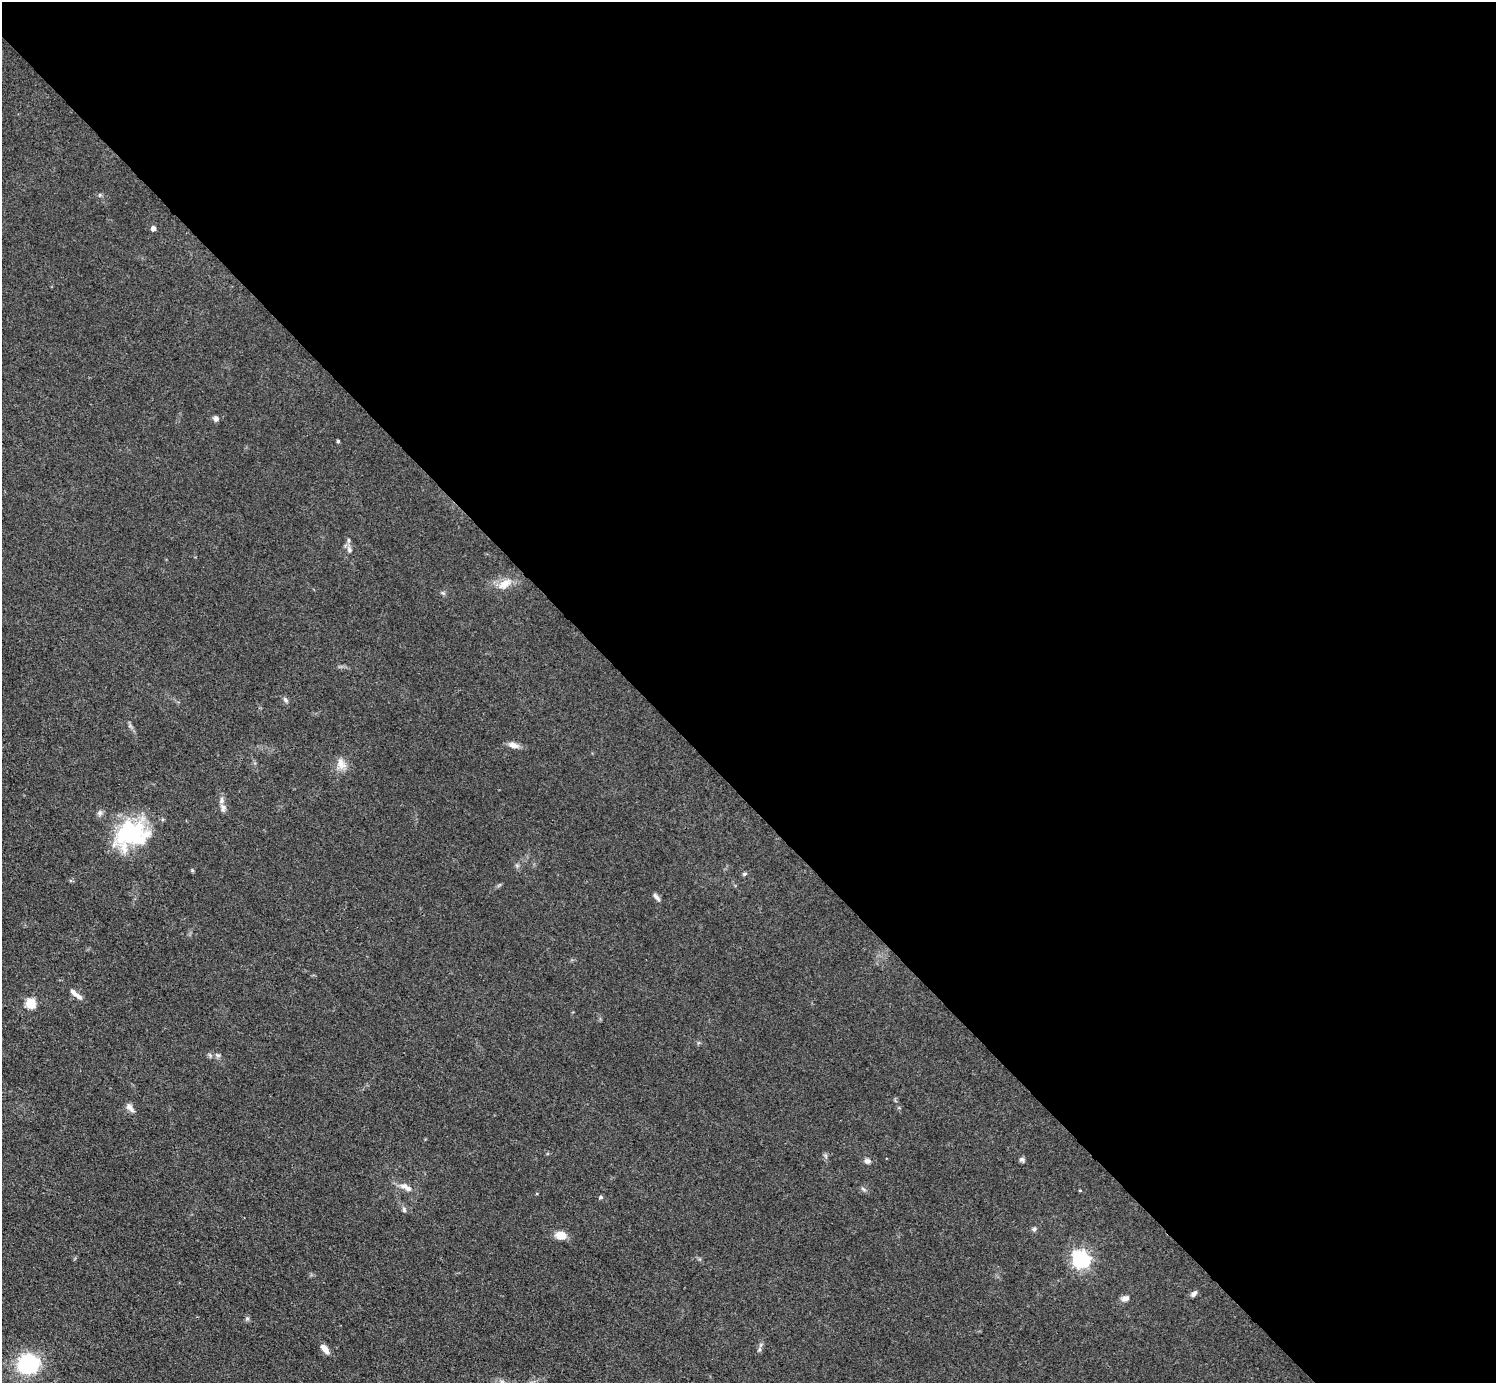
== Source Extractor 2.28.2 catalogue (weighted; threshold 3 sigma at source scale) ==
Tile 8 of 4 x 4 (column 4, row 2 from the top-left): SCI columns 4486-5979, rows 3062-4442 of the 5982 x 5980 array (HDU 1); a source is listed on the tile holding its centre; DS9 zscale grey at full resolution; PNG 1498 x 1385 px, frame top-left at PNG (2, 2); no overlay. Shown black and unused: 57% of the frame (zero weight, under 3 of 4 exposures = <1% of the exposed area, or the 3 px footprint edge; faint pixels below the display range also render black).
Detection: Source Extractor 2.28.2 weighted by HDU 2 'WHT'; one run over the whole footprint, this tile lists its part. Background 0.077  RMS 0.0058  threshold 0.0259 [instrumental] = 3 sigma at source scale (4.5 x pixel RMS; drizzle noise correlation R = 1.50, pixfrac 1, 0.05/0.05 arcsec/px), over >= 5 px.
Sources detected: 40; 3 inside a brighter listed object's ellipse — not listed separately; the other 37 listed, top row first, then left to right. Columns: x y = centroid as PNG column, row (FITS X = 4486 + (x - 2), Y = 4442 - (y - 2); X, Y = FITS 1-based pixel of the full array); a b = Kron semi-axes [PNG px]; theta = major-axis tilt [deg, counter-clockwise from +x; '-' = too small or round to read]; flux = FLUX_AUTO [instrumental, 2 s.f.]
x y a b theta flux
100 195 6 3 -72 0.71
153 228 4 4 - 3.2
216 419 7 7 - 1.9
338 441 4 3 - 0.92
348 540 8 4 83 1.2
349 549 9 6 -70 2.1
505 584 21 11 34 7.7
443 593 6 4 -18 0.87
285 700 8 5 -47 1.4
513 745 14 7 -14 3.7
341 764 17 11 -66 5.6
223 808 12 7 -80 2.2
131 834 41 32 14 50
744 874 5 5 - 1.1
656 897 13 4 -48 1.7
79 996 12 6 -41 2.9
30 1003 6 6 - 29
217 1055 9 5 -26 1.5
130 1108 15 7 -49 2.9
826 1156 7 4 -71 1.1
1022 1159 8 6 -10 1.4
867 1161 7 6 - 2.1
404 1186 12 8 -7 3.5
863 1189 8 4 -36 1.1
1080 1190 4 3 - 0.53
601 1197 5 4 - 1.1
404 1210 7 5 -74 1.3
1034 1229 6 5 - 1.2
560 1235 11 8 -7 7.8
1081 1259 7 7 - 200
1194 1294 9 5 43 2
1125 1298 10 7 14 2.8
247 1318 6 4 -44 1
325 1349 15 6 -50 3.9
759 1349 7 4 90 1.1
28 1364 15 14 - 62
502 1382 7 6 - 1.8
Isophote crosses this tile's border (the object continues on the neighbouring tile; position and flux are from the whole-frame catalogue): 1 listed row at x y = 502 1382